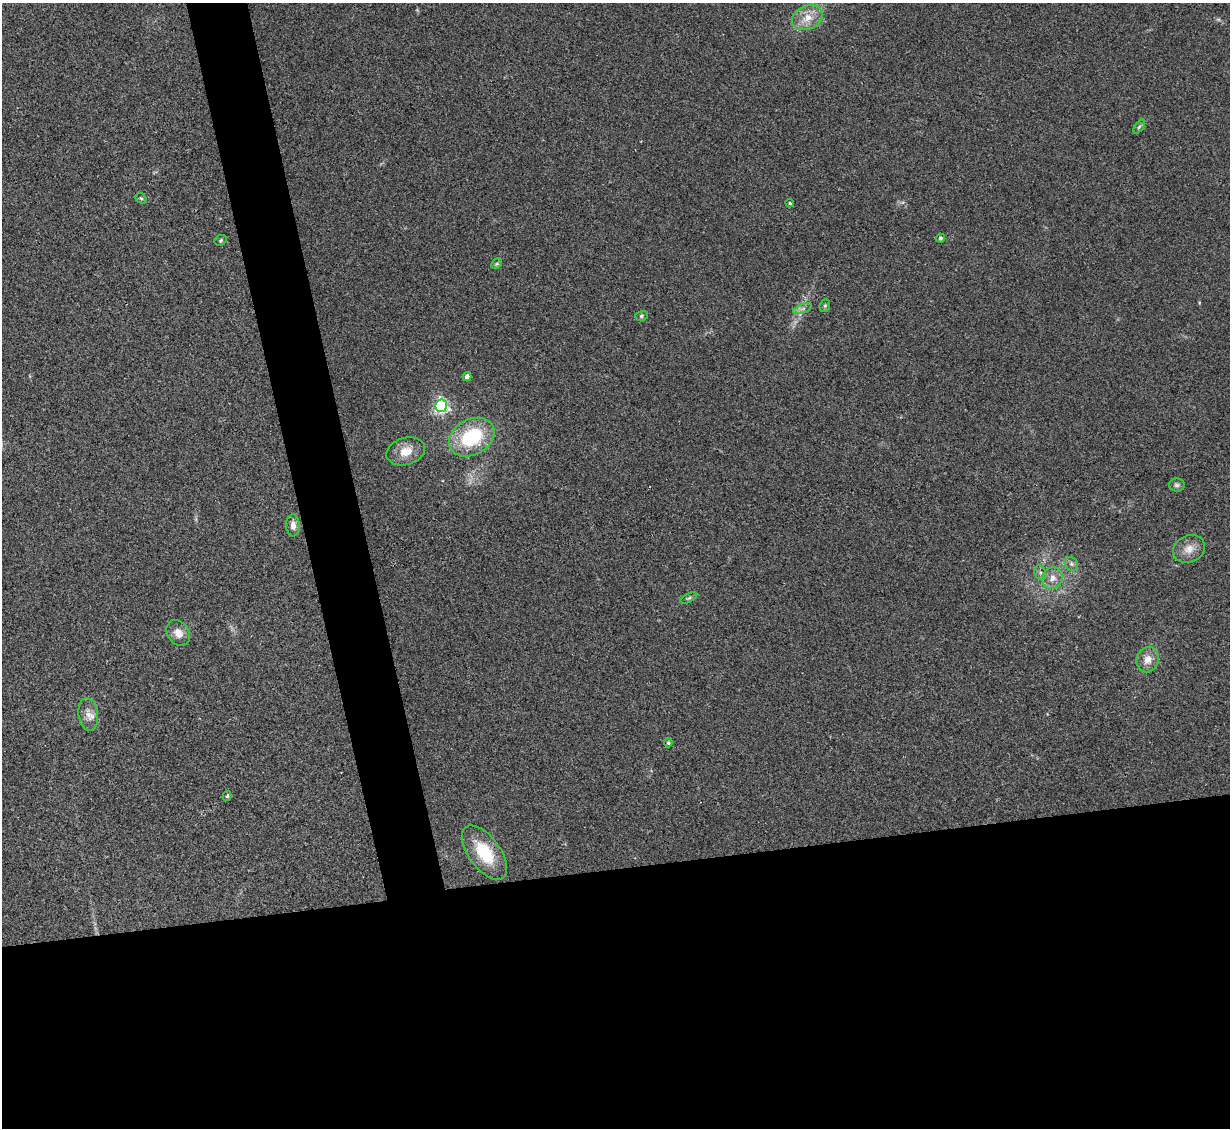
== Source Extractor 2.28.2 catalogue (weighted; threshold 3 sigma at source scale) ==
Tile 15 of 4 x 4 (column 3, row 4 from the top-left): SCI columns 2455-3682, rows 251-1376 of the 4909 x 4890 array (HDU 1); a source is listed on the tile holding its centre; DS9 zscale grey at full resolution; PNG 1232 x 1130 px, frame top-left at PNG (2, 3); each listed source drawn as its Kron ellipse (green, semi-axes under 4 px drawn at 4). Shown black and unused: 27% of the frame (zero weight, under 2 of 3 exposures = <1% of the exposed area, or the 3 px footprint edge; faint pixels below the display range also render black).
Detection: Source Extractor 2.28.2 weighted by HDU 2 'WHT'; one run over the whole footprint, this tile lists its part. Background 0.0906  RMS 0.0097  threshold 0.0434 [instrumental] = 3 sigma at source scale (4.5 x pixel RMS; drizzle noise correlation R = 1.50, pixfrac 1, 0.05/0.05 arcsec/px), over >= 5 px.
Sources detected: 28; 1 too faint to see at this stretch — neither listed nor drawn; the other 27 listed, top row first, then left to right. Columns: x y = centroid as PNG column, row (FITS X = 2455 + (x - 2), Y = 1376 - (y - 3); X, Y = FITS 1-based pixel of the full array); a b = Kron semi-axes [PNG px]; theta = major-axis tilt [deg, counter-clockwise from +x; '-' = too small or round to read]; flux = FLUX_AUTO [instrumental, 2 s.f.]
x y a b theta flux
807 18 16 11 25 14
1139 127 8 4 54 1.8
141 198 6 5 - 1.3
790 203 4 3 - 1.1
940 238 4 4 - 1.5
221 240 6 5 - 1.6
496 264 6 4 45 1.5
825 306 6 5 - 1.6
803 309 10 3 21 2.3
641 316 6 5 - 1.5
467 377 4 4 - 6.1
441 406 6 6 - 230
472 437 24 17 30 64
406 451 20 13 17 15
1177 485 8 6 0 2.7
293 525 11 7 -85 6.1
1189 549 16 13 24 11
1071 564 7 6 - 2.5
1040 573 7 5 -70 2.7
1052 578 11 10 - 8
689 598 9 4 26 1.7
178 633 14 10 -54 8.8
1148 660 13 11 69 9.7
88 714 16 10 -82 8.4
668 743 4 4 - 1.4
227 796 5 3 - 1.8
484 853 31 16 -53 39